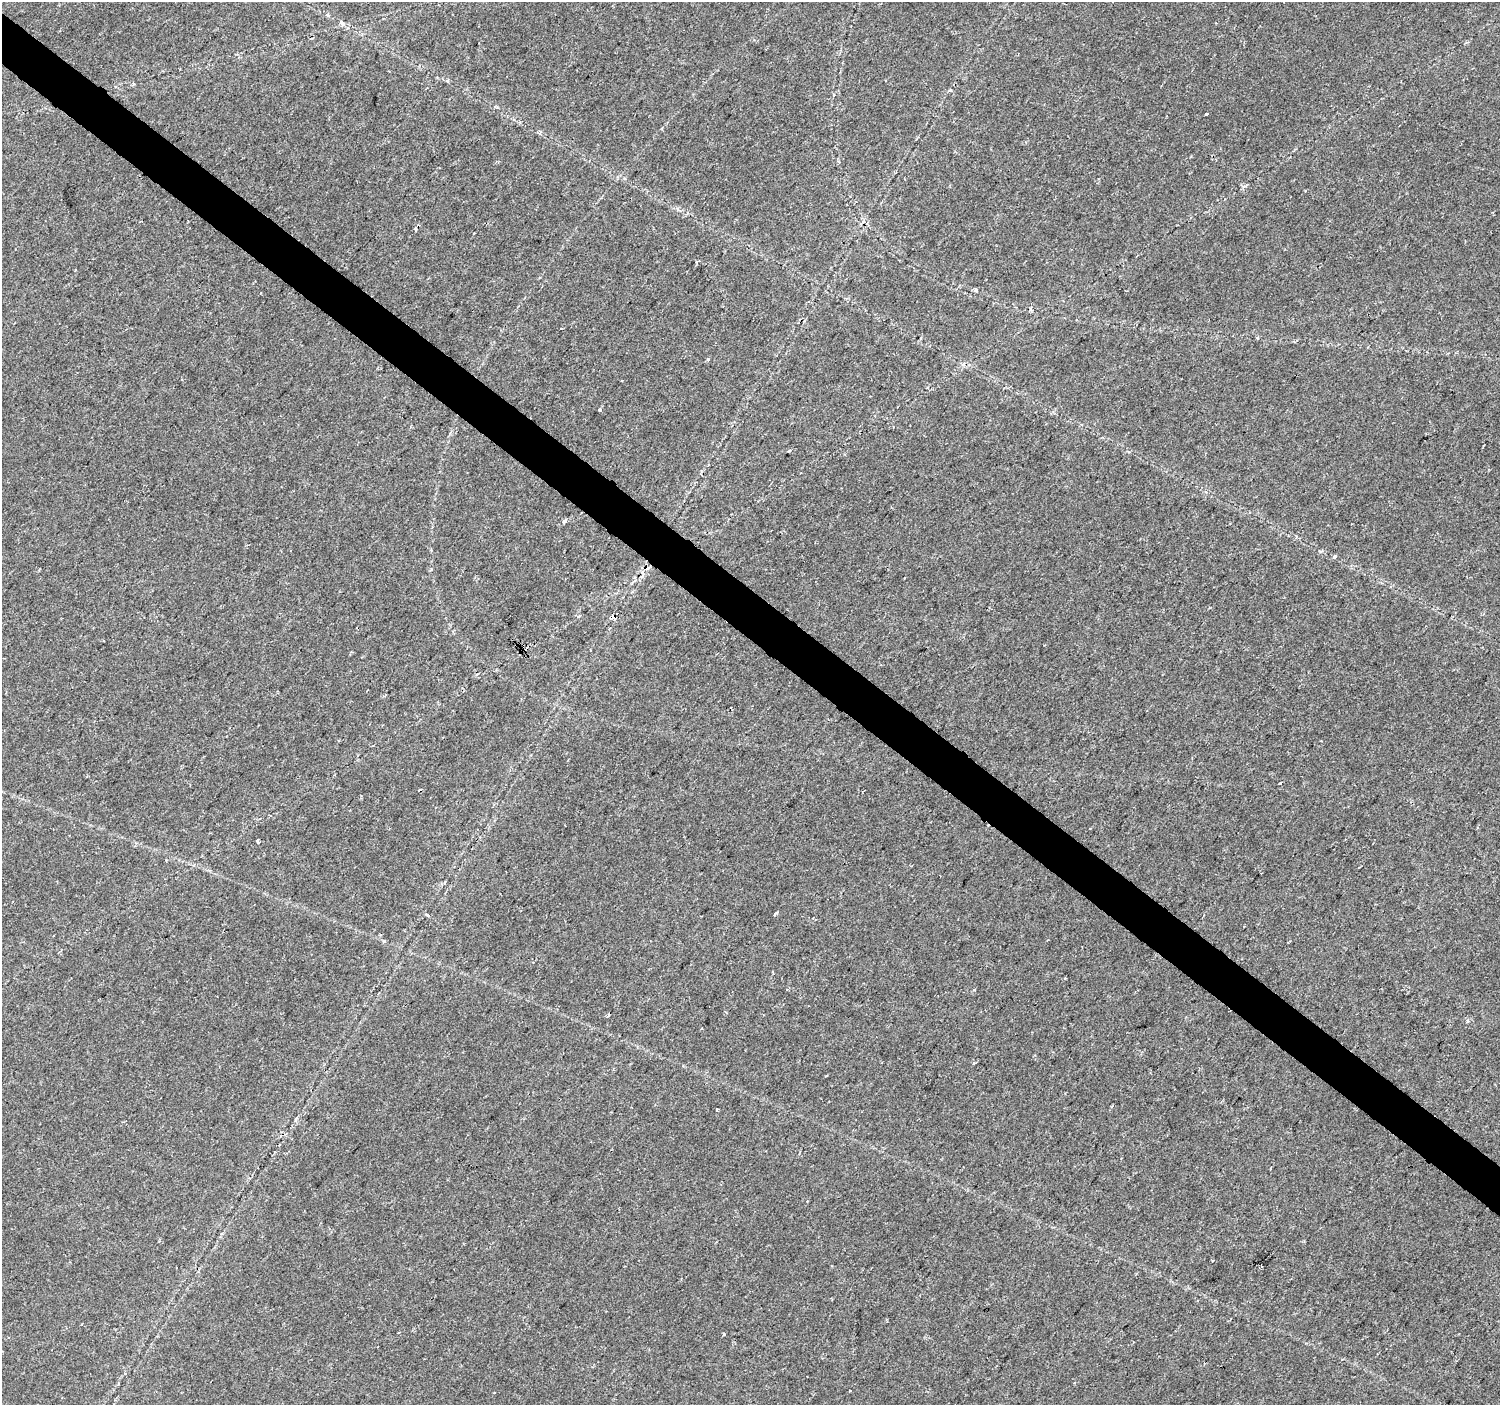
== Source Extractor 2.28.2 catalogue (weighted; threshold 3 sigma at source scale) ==
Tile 11 of 4 x 4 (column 3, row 3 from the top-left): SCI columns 3004-4501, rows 1644-3046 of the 6000 x 6025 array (HDU 1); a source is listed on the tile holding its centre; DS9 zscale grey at full resolution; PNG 1502 x 1407 px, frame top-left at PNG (2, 2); no overlay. Shown black and unused: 4% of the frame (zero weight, under 2 of 3 exposures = <1% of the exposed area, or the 3 px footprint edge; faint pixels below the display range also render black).
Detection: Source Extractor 2.28.2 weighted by HDU 2 'WHT'; one run over the whole footprint, this tile lists its part. Background 0.0239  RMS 0.0033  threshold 0.0147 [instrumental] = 3 sigma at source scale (4.5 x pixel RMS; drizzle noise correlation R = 1.50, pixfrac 1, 0.0396/0.0396 arcsec/px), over >= 5 px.
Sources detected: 38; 6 cosmic-ray / hot-pixel residue — not listed; the other 32 listed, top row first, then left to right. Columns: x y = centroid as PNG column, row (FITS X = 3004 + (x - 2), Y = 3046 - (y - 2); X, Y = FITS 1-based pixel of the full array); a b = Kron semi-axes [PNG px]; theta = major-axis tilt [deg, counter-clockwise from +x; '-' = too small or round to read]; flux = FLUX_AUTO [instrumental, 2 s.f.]
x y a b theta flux
342 23 8 4 -37 0.74
134 84 4 4 - 0.45
950 90 4 4 - 0.43
833 95 4 3 - 0.3
1206 114 3 3 - 1.5
1244 186 6 4 19 0.6
1305 191 2 2 - 0.32
697 261 6 3 34 0.47
976 290 3 3 - 3.4
1031 309 6 4 -60 0.52
708 359 3 3 - 0.63
600 409 3 3 - 0.91
565 521 6 4 51 0.87
1334 556 6 4 68 0.48
643 573 8 5 -52 1.2
613 618 9 5 -14 1.8
103 641 3 2 - 0.36
367 690 3 2 - 0.25
1281 783 3 3 - 0.95
257 840 3 3 - 2.9
1261 873 2 2 - 0.28
776 913 6 3 33 0.37
427 915 5 3 - 0.65
607 1016 3 3 - 0.87
1468 1021 6 4 -33 0.58
974 1063 4 4 - 0.44
716 1110 3 3 - 0.96
295 1119 6 3 82 0.55
1212 1261 3 2 - 0.6
1261 1266 3 2 - 0.37
724 1334 3 3 - 0.44
850 1390 3 3 - 0.95
Overlapping masked pixels (flux is a lower limit): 1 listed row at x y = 613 618
Unlisted compact peaks at least as high as the median listed source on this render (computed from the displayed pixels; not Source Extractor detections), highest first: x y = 384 941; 974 990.